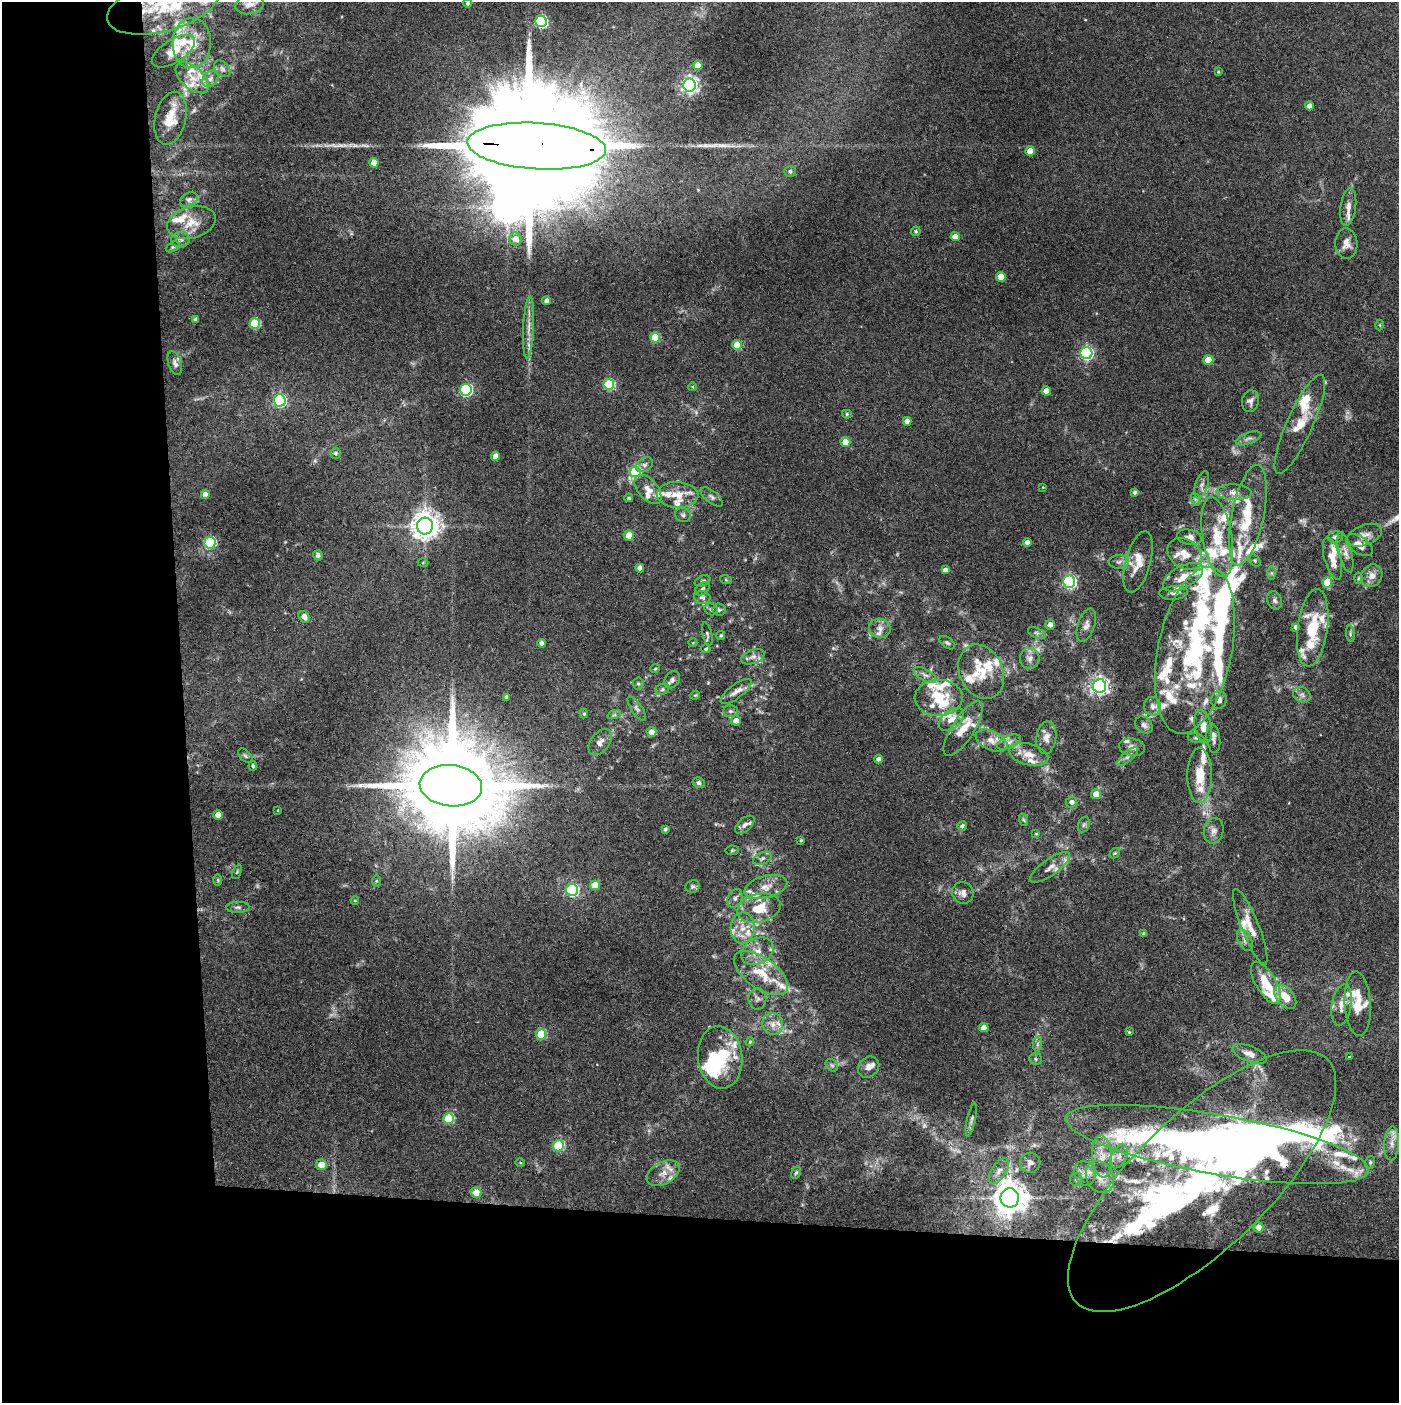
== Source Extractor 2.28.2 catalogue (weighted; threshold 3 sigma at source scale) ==
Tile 7 of 3 x 3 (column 1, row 3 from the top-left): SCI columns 58-1454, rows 10-1410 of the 4305 x 4224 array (HDU 1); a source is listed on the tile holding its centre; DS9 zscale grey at full resolution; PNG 1401 x 1405 px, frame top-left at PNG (2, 2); each listed source drawn as its Kron ellipse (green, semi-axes under 4 px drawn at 4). Shown black and unused: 24% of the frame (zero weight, under 3 of 4 exposures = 6% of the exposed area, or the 3 px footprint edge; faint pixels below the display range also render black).
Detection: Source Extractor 2.28.2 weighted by HDU 2 'WHT'; one run over the whole footprint, this tile lists its part. Background 0.0685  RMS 0.0067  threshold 0.0301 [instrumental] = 3 sigma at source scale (4.5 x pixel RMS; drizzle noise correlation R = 1.50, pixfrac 1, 0.05/0.05 arcsec/px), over >= 5 px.
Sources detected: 336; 6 too faint to see at this stretch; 7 inside a brighter object's white glare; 1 long thin detection or spike segment (spike, bleed or trail) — neither listed nor drawn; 96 inside a brighter listed object's ellipse — not listed separately; the other 226 listed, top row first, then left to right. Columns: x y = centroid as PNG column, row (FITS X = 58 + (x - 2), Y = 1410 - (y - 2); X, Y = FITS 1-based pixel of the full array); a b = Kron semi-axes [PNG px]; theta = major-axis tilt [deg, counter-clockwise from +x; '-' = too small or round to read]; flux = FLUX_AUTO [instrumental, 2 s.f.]
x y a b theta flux
467 3 4 4 - 1.4
250 4 14 9 10 5.7
163 6 57 25 15 54
541 21 6 5 - 83
192 43 25 19 88 18
173 51 24 11 32 9.5
698 65 5 5 - 12
222 69 9 7 -46 2.4
1218 72 4 3 - 0.69
192 78 20 11 -41 9.4
210 79 9 6 47 2.8
689 85 6 6 - 260
1309 106 4 4 - 3.5
171 118 27 15 77 14
537 146 69 23 -4 49000
1030 151 4 4 - 9.1
374 163 5 4 - 10
790 171 6 5 - 1.8
189 199 9 6 26 2.7
1348 207 19 7 83 4.8
191 223 25 15 16 13
916 231 5 4 - 1.2
955 237 4 4 - 6.1
516 239 6 6 - 5.7
181 240 9 7 8 2.6
1346 244 15 11 -88 5.5
173 247 7 4 27 1.1
1001 277 5 5 - 14
547 301 4 4 - 3.6
196 320 4 4 - 1.8
255 324 5 5 - 39
1380 325 5 3 - 0.64
529 328 31 5 87 6.9
655 337 5 5 - 21
737 345 5 5 - 23
1086 353 6 6 - 120
1208 360 5 5 - 13
175 363 12 6 -71 2.6
609 384 5 5 - 54
693 387 4 3 - 0.55
466 390 6 5 - 89
1046 391 4 4 - 6.9
280 400 6 6 - 92
1250 401 11 8 78 3.2
847 414 5 4 - 0.94
907 421 4 4 - 4
1300 424 54 13 66 16
1249 438 13 5 20 2.5
845 442 5 5 - 12
335 453 5 5 - 1.7
495 456 5 4 - 5.4
644 465 9 6 30 2.4
635 472 6 5 - 29
1202 485 14 6 72 3.3
1043 487 4 3 - 0.5
648 489 17 9 -49 6.4
1134 492 4 4 - 1.7
1234 492 17 8 -2 4.8
205 495 4 4 - 5.2
678 495 21 13 -3 12
712 497 13 6 -39 2.2
629 498 4 3 - 0.96
1195 499 7 4 -72 1.3
683 515 8 7 - 1.8
1248 515 51 16 78 31
425 526 8 8 - 810
629 535 5 5 - 14
1364 535 18 10 21 5.4
1189 537 12 7 -11 3.8
1217 537 40 14 -80 23
1335 537 8 6 14 1.8
1027 542 4 4 - 4
210 543 6 5 - 60
1360 545 15 8 -35 5.8
1345 552 21 6 -76 4.1
1185 554 19 14 -36 9.8
318 555 5 5 - 2.1
1332 559 21 8 -74 8.1
1255 560 7 4 -49 1
1119 562 10 6 4 2.7
1138 562 31 12 75 12
423 563 5 3 - 0.65
640 568 4 4 - 4.4
945 570 4 4 - 3.4
1271 573 7 4 -90 1.3
1372 576 12 10 55 5.1
1183 577 22 11 29 11
1358 578 5 3 - 0.66
726 580 6 3 -19 0.66
702 581 8 5 27 1.3
1069 582 6 6 - 140
1327 583 5 5 - 17
702 589 8 5 40 1.7
1173 593 14 7 4 2.8
702 597 8 6 -11 2
1275 600 9 7 -68 2.1
711 609 7 5 -28 1.4
719 610 6 6 - 1.2
304 617 6 5 - 4.4
1050 625 5 5 - 3.8
1086 625 17 8 71 4.2
1296 627 4 4 - 2.6
880 628 11 9 -13 4.5
1313 628 39 15 83 27
1037 633 9 5 -26 1.7
707 634 12 4 -78 1.5
1350 634 8 4 -82 1.3
721 636 4 4 - 0.9
541 643 4 4 - 2.6
693 643 4 3 - 0.44
947 643 9 5 -36 1.4
706 649 4 3 - 0.84
1195 650 85 37 79 130
753 657 12 7 21 2.9
1030 658 10 10 - 3.5
655 669 5 3 - 0.57
981 672 28 21 -64 19
925 675 12 6 -30 2.8
672 680 9 7 55 2.1
638 683 6 5 - 1
1099 686 6 6 - 270
662 689 7 5 23 1.3
736 692 18 7 37 4.3
695 695 5 4 - 0.65
1302 695 9 7 -24 2.6
507 697 4 4 - 2
939 698 24 18 0 21
1219 700 9 8 - 3.3
1153 706 9 8 - 3.2
637 709 14 5 -56 2.3
730 711 7 6 - 1.8
584 714 4 3 - 0.94
614 715 7 4 18 1.1
951 719 14 9 40 7.4
736 721 5 5 - 4.7
1144 725 9 7 -40 2.5
1203 727 17 8 -79 7.9
963 729 31 11 57 15
651 732 5 5 - 5.6
1046 738 16 10 83 5.1
1196 738 8 4 -13 1.3
1213 738 15 7 -83 3.2
991 740 17 9 -25 6.3
600 742 15 9 52 4.3
1009 742 13 6 23 3.2
1132 747 13 8 -10 3.7
1029 754 20 10 -15 8
245 756 9 5 -45 1.4
1127 757 13 5 41 2.5
878 759 4 4 - 2.8
253 766 5 4 - 1.1
1200 776 27 12 -90 16
699 783 6 5 - 1.9
451 786 31 20 -6 16000
1096 794 5 5 - 7.6
1072 802 5 5 - 3.1
278 810 3 2 - 0.54
218 815 5 4 - 8.1
1024 820 6 4 -70 0.92
745 825 11 6 42 2.6
1084 825 8 6 68 1.5
962 826 5 4 - 2
665 829 4 3 - 1.5
1214 831 13 10 77 4
1036 834 3 3 - 0.62
801 840 3 3 - 0.93
732 850 6 4 8 0.99
1115 853 6 4 42 0.9
762 858 9 5 26 2.2
1050 867 24 8 36 5.8
237 872 8 4 67 0.9
218 880 5 3 - 0.76
376 881 6 4 89 0.77
595 885 5 5 - 13
693 886 7 6 - 1.6
766 887 22 11 15 8.7
572 890 6 6 - 87
963 893 11 10 - 4
735 898 10 7 64 2.5
355 900 4 3 - 0.78
238 907 11 5 1 1.9
759 908 22 14 15 17
1250 927 40 8 -68 10
743 928 15 12 89 9.4
1144 934 4 4 - 1.8
1245 940 12 6 -62 3
757 951 17 12 29 9.2
761 973 31 15 -36 20
1266 983 24 10 -59 19
1285 997 14 8 -50 12
757 999 11 9 90 2.7
1358 1004 32 13 -87 15
1342 1005 20 10 80 6.8
773 1024 11 10 - 5.6
984 1028 4 4 - 7.6
1129 1032 3 3 - 0.61
541 1034 5 5 - 32
750 1042 5 4 - 0.8
1037 1044 7 4 89 1.6
1250 1054 18 7 -21 5.2
720 1057 31 22 -83 36
1349 1057 3 2 - 0.83
1035 1059 6 5 - 1.2
832 1065 7 5 -44 1.5
869 1067 11 9 43 4.1
449 1119 5 5 - 35
971 1120 17 4 78 2
1392 1143 17 7 87 5
1217 1144 154 30 -10 510
558 1146 6 5 - 52
1102 1156 21 10 -87 9.1
1119 1156 13 7 62 4
1370 1162 6 5 - 1.1
520 1163 5 3 - 0.58
1030 1163 10 10 - 3.5
321 1165 5 5 - 9.9
999 1171 14 7 57 4.3
663 1173 18 11 28 7.9
796 1173 6 4 62 1.1
1085 1173 13 10 -70 4.9
1100 1177 17 13 -61 9.1
1076 1180 6 6 - 1.5
1202 1181 175 67 44 360
476 1193 5 5 - 7.8
1010 1198 9 9 - 1200
1259 1227 5 5 - 4.9
Overlapping masked pixels (flux is a lower limit): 3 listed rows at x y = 163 6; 537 146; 1217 1144
Isophote crosses this tile's border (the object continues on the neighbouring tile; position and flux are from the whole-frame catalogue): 4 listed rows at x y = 467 3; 250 4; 163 6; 537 146